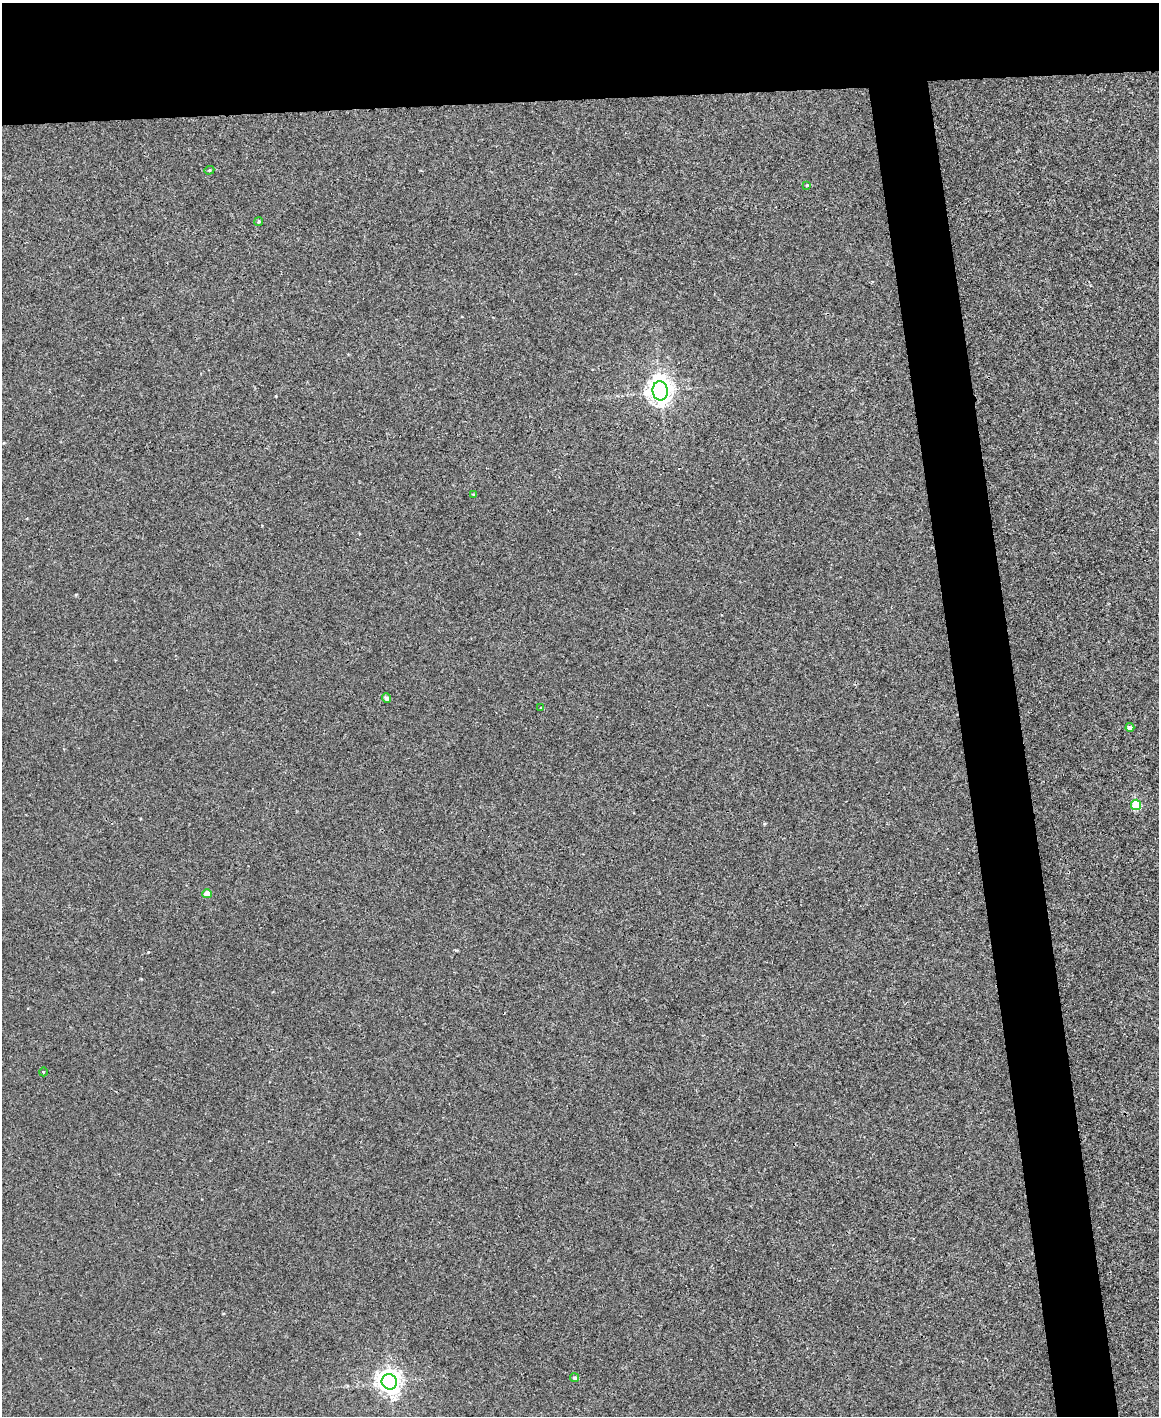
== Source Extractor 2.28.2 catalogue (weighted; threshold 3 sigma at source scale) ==
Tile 2 of 4 x 3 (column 2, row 1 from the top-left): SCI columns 1159-2315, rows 2961-4374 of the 4630 x 4614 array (HDU 1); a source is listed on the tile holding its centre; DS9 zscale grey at full resolution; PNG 1161 x 1418 px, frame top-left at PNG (2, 3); each listed source drawn as its Kron ellipse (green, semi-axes under 4 px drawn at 4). Shown black and unused: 12% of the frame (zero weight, under 3 of 4 exposures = <1% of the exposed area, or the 3 px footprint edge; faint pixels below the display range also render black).
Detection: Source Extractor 2.28.2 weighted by HDU 2 'WHT'; one run over the whole footprint, this tile lists its part. Background 0.00112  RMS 0.0035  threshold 0.0157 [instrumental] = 3 sigma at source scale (4.5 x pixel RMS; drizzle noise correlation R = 1.50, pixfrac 1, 0.05/0.05 arcsec/px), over >= 5 px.
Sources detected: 13; all 13 listed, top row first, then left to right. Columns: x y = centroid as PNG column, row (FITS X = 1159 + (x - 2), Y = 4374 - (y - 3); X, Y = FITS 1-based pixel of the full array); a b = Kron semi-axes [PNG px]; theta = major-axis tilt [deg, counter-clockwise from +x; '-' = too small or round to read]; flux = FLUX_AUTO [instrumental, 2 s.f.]
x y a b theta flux
209 170 5 4 - 0.41
807 185 3 3 - 0.26
259 221 4 4 - 0.63
660 391 9 8 - 360
474 494 4 3 - 0.42
386 698 5 4 - 1.2
541 708 3 3 - 0.34
1130 727 4 4 - 1.5
1136 805 5 5 - 17
207 894 4 4 - 4.8
43 1072 4 3 - 0.25
574 1378 4 4 - 0.65
389 1382 8 7 - 290